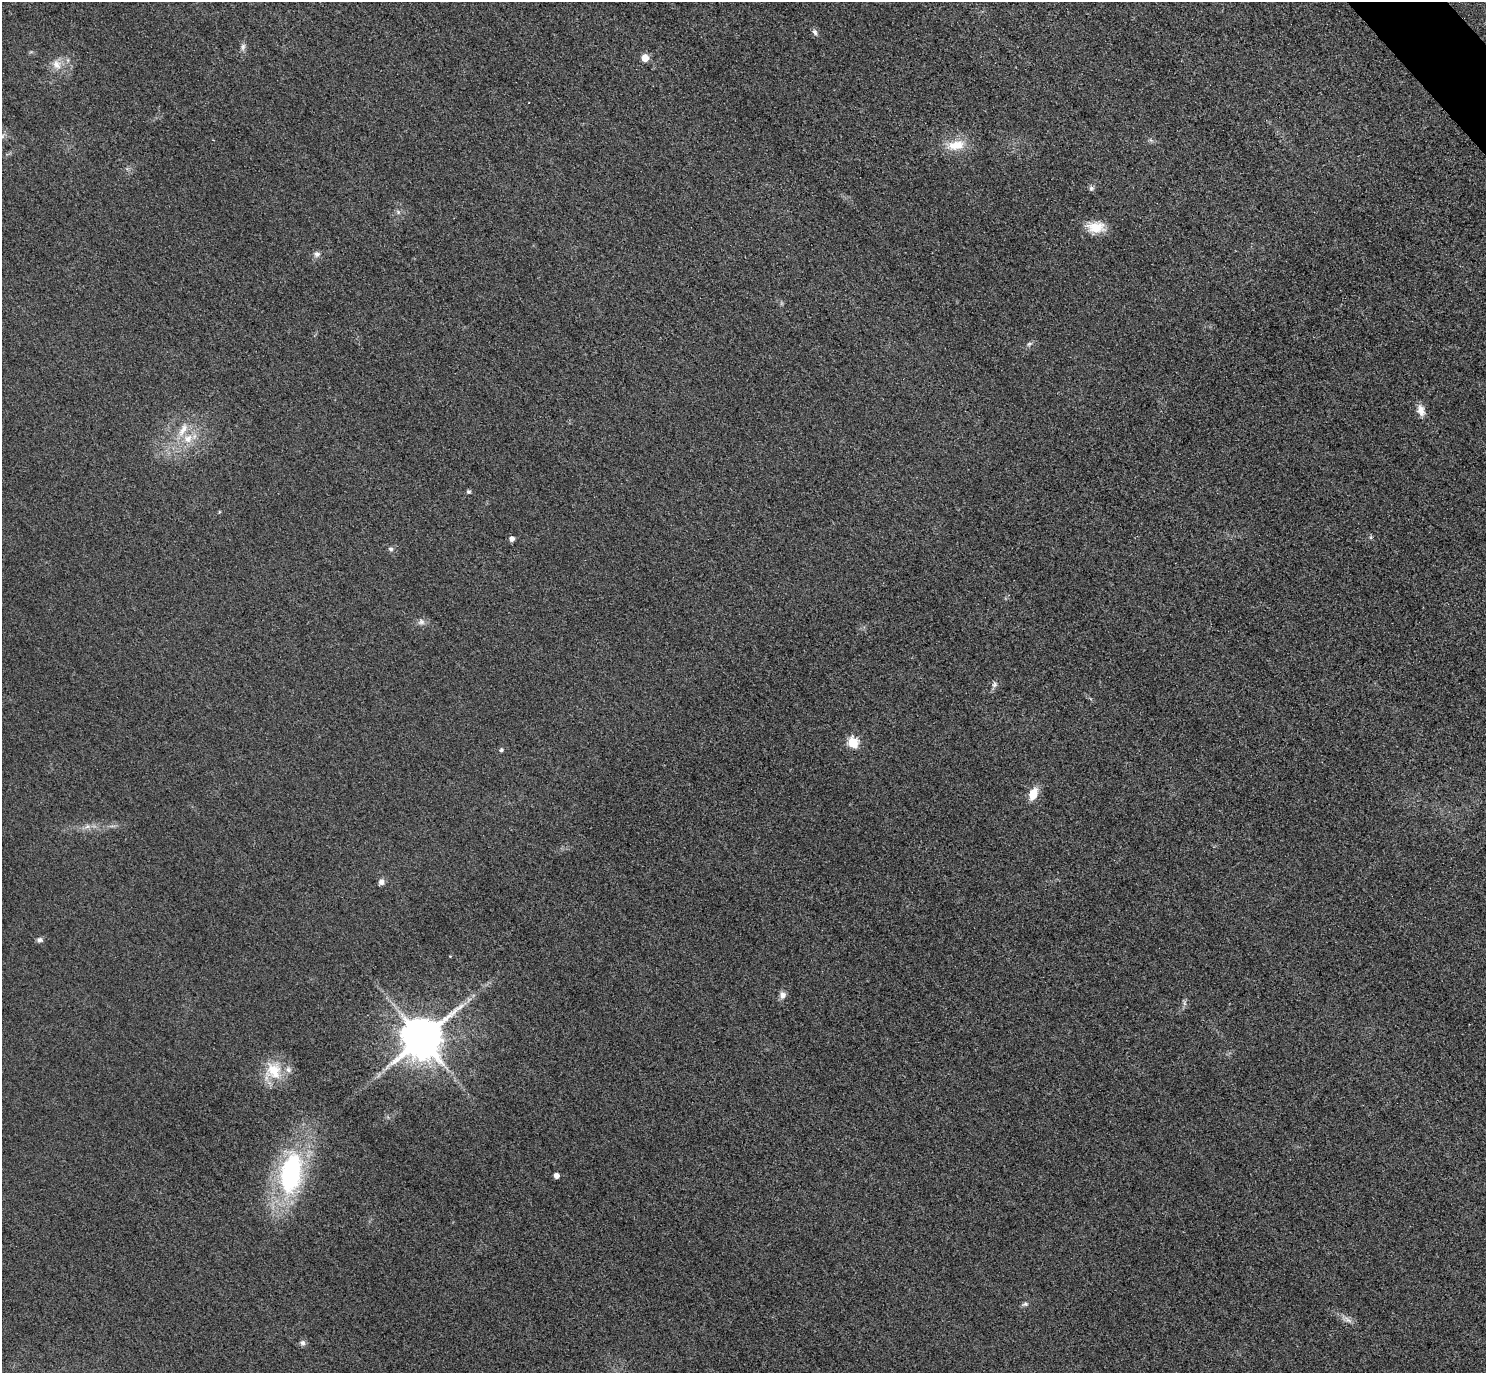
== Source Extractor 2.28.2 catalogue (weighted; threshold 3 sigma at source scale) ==
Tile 10 of 4 x 4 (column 2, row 3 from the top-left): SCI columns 1515-2998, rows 1698-3068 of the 5997 x 5994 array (HDU 1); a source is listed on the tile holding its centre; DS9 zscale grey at full resolution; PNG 1488 x 1375 px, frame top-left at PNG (2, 2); no overlay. Shown black and unused: <1% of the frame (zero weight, under 3 of 4 exposures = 3% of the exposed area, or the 3 px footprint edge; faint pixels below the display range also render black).
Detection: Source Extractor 2.28.2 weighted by HDU 2 'WHT'; one run over the whole footprint, this tile lists its part. Background 0.0464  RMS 0.017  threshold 0.0787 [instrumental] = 3 sigma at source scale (4.5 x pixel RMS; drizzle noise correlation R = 1.50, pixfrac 1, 0.05/0.05 arcsec/px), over >= 5 px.
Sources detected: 35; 1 too faint to see at this stretch — not listed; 1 inside a brighter listed object's ellipse — not listed separately; the other 33 listed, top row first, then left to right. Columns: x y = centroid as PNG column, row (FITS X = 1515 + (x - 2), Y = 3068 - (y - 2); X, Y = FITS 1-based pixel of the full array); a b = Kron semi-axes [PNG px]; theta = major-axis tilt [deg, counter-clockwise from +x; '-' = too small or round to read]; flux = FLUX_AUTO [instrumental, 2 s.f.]
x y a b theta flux
815 32 9 6 -63 5.2
243 47 11 6 79 5.8
645 58 5 5 - 31
57 64 14 10 -55 16
2 136 7 6 - 4.8
956 145 26 13 8 35
1091 188 7 6 - 3.9
1096 227 21 14 2 31
317 254 8 7 - 6.7
1029 344 9 4 35 3.8
1421 410 15 9 -76 13
183 430 22 9 60 23
188 438 14 10 49 22
469 492 6 5 - 2.7
512 539 6 5 - 6.5
391 549 7 5 -15 3.9
421 622 10 8 -2 7
994 684 9 7 79 5.4
853 743 6 5 - 120
501 750 5 4 - 3.2
1033 794 13 8 65 27
87 827 7 4 19 4.8
381 882 7 6 - 7.2
40 940 7 6 - 5.5
782 995 9 8 - 8.2
1184 1003 7 4 -71 3.3
422 1039 12 11 - 7000
273 1071 25 22 -66 51
291 1173 41 21 80 270
556 1176 4 4 - 13
1025 1304 9 5 10 4
1348 1320 13 5 -39 8.1
303 1343 7 7 - 5.4
Isophote crosses this tile's border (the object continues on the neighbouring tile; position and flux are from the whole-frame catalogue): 1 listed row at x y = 2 136